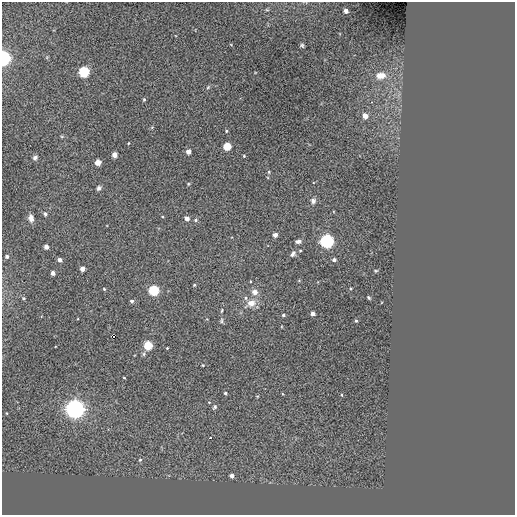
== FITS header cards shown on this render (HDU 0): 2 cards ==
NAXIS1  =                  513 / NUMBER OF ELEMENTS ALONG THIS AXIS
NAXIS2  =                  513 / NUMBER OF ELEMENTS ALONG THIS AXIS

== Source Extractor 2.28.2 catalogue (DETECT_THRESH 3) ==
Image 513 x 513 px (HDU 0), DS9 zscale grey, 1 PNG px = 1 image px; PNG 517 x 517 px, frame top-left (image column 1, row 513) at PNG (2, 2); no overlay
Background 0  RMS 44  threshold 131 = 3 sigma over >= 5 px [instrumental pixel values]
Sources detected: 64; all 64 listed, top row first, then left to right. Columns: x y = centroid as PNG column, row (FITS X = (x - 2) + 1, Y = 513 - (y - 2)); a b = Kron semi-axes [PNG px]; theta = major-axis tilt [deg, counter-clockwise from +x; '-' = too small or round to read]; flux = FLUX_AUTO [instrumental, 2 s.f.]
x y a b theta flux
267 10 6 3 -18 3.5e+03
346 11 4 4 - 2.1e+04
302 45 5 4 - 4.7e+03
4 58 6 5 - 8.4e+05
84 72 5 5 - 3.4e+05
381 76 13 9 6 2.7e+04
208 87 5 4 - 3.3e+03
144 99 4 4 - 3.3e+03
365 116 4 4 - 3.3e+04
226 131 4 4 - 2.7e+03
128 143 3 2 - 2.1e+03
227 146 5 5 - 1.1e+05
188 152 4 4 - 2.0e+04
114 155 4 4 - 2.7e+04
244 156 3 3 - 2.6e+03
35 158 6 5 - 7.2e+03
98 162 4 4 - 4.4e+04
269 172 5 3 - 3.0e+03
188 184 5 3 - 2.7e+03
99 188 6 5 - 7.7e+03
313 201 7 6 - 9.4e+03
45 214 5 4 - 5.2e+03
31 218 9 6 -80 1.4e+04
186 218 4 4 - 1.6e+04
196 220 5 4 - 4.5e+03
275 235 4 4 - 1.7e+04
298 241 6 4 5 9.5e+03
327 241 6 6 - 7.1e+05
46 247 4 4 - 1.9e+04
293 254 9 6 52 9.5e+03
7 256 4 4 - 7.0e+03
60 260 4 4 - 1.2e+04
334 260 3 3 - 1.1e+04
82 269 4 4 - 2.2e+04
376 271 5 3 - 2.9e+03
53 273 4 4 - 1.4e+04
194 285 4 3 - 2.6e+03
104 289 4 3 - 2.7e+03
154 290 5 5 - 3.4e+05
255 292 9 8 - 1.5e+04
369 297 4 3 - 3.4e+03
23 298 5 4 - 3.5e+03
246 298 6 6 - 6.6e+03
132 301 4 4 - 7.0e+03
251 303 11 9 20 2.7e+04
222 310 7 3 71 3.2e+03
313 313 4 4 - 1.5e+04
283 315 3 3 - 5.6e+03
222 321 8 4 90 5.0e+03
356 321 4 3 - 3.5e+03
113 336 3 3 - 1.3e+04
148 345 5 4 - 1.7e+05
167 348 3 2 - 2.3e+03
203 365 3 3 - 2.3e+03
124 378 3 2 - 2.1e+03
225 393 4 4 - 3.4e+03
341 395 4 3 - 2.9e+03
257 396 4 3 - 2.0e+03
209 402 4 3 - 2.0e+03
215 407 6 4 55 5.0e+03
75 409 8 7 - 1.3e+06
210 438 3 2 - 3.2e+03
140 460 4 4 - 3.2e+03
232 476 4 4 - 1.5e+04
At the frame edge (FLAGS 8, measured only in part): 1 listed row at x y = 4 58